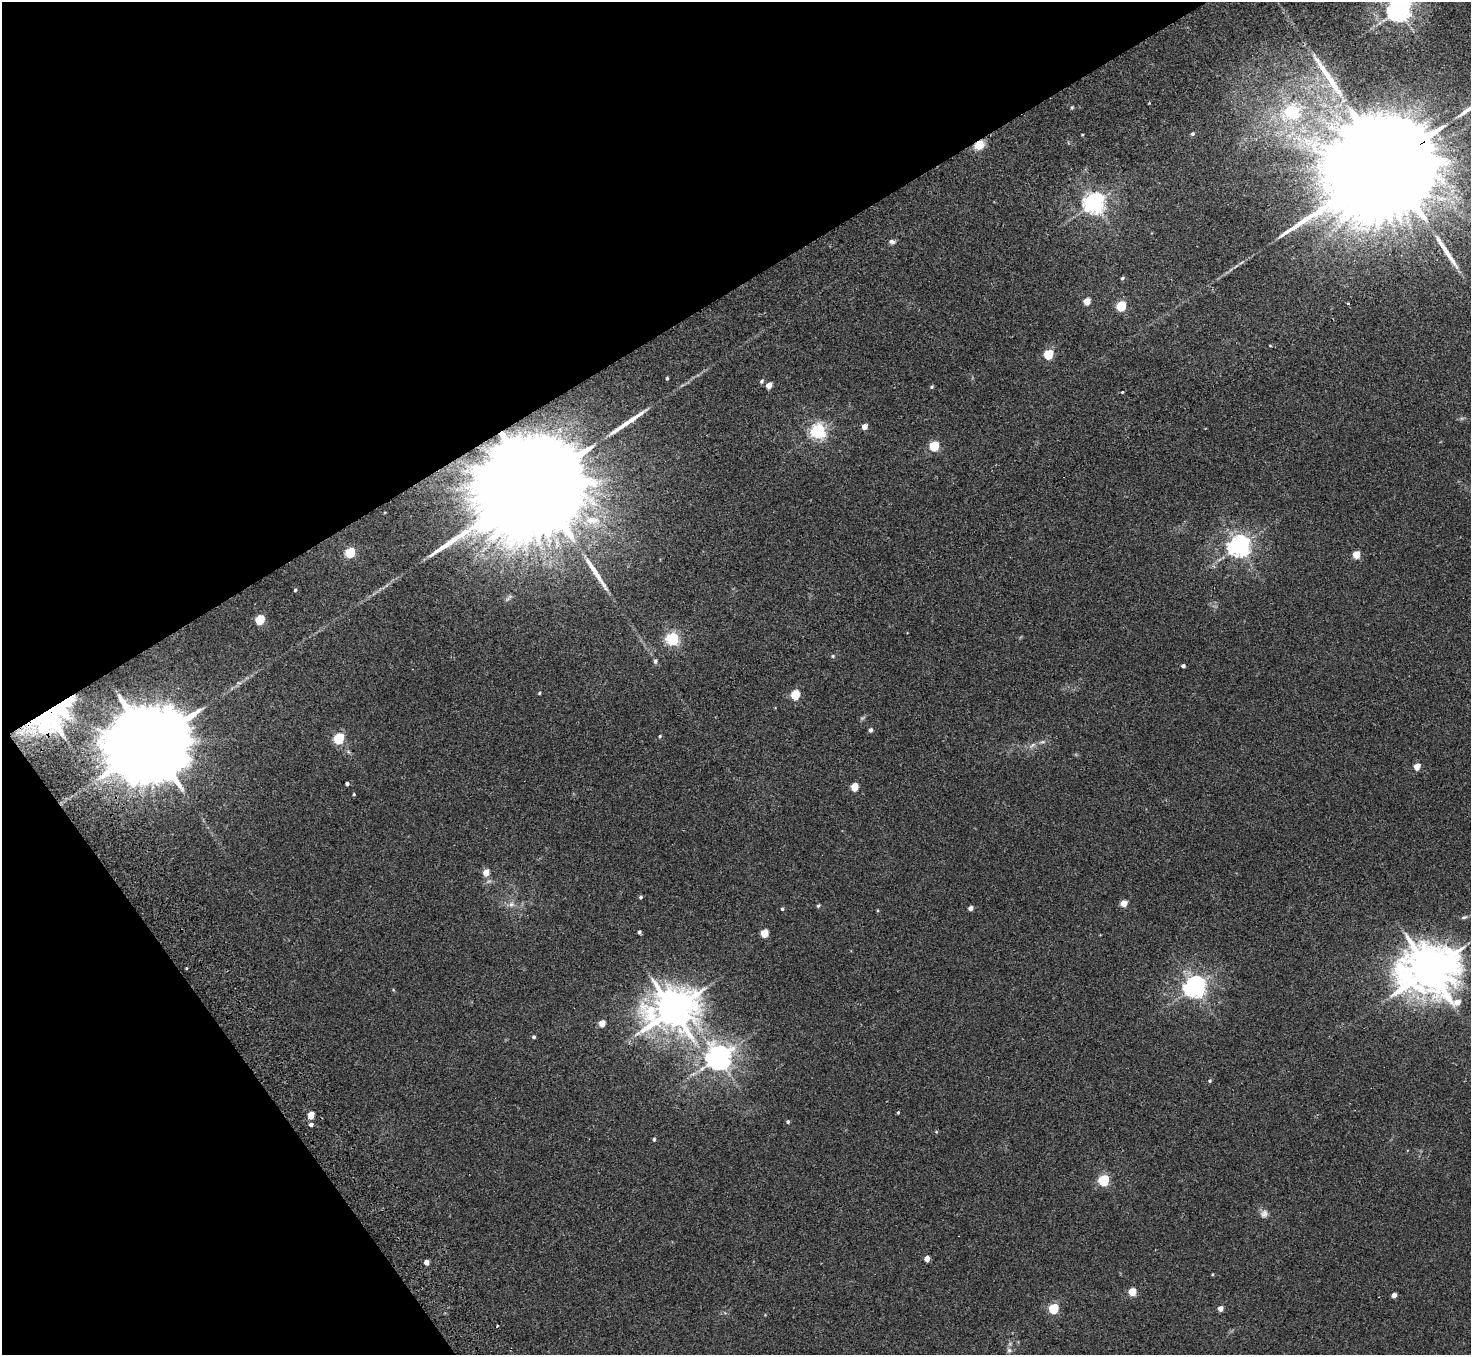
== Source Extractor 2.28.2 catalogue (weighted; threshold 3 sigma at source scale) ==
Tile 5 of 4 x 4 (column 1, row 2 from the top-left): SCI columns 52-1520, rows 2906-4258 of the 5982 x 5946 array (HDU 1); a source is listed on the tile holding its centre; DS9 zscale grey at full resolution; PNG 1473 x 1357 px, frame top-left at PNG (2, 2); no overlay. Shown black and unused: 29% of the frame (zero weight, under 2 of 3 exposures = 3% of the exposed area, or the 3 px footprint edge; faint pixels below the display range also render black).
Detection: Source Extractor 2.28.2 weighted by HDU 2 'WHT'; one run over the whole footprint, this tile lists its part. Background 0.0178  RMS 0.0058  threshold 0.0263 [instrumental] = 3 sigma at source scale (4.5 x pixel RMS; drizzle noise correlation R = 1.50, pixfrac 1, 0.05/0.05 arcsec/px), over >= 5 px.
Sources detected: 85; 1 too faint to see at this stretch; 1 inside a brighter object's white glare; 1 cosmic-ray / hot-pixel residue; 4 long thin detections or spike segments (spike, bleed or trail) — not listed; the other 78 listed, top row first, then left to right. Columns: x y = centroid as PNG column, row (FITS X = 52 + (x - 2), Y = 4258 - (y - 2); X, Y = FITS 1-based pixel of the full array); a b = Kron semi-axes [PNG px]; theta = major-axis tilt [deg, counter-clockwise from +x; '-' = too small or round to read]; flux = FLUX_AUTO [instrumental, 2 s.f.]
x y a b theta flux
1399 10 8 7 - 510
1149 103 3 3 - 0.38
1072 107 5 4 - 0.64
1292 112 7 6 - 100
1082 134 4 3 - 0.43
1192 134 5 4 - 1
979 145 11 8 30 7.9
1384 166 65 19 31 47000
1094 203 7 7 - 330
892 242 8 6 -6 1.8
1122 278 5 4 - 0.89
1087 301 5 4 - 11
1348 304 3 3 - 0.81
1121 306 5 5 - 35
1048 354 5 5 - 34
667 378 4 3 - 0.81
762 381 6 5 - 1.2
769 385 5 4 - 6.7
932 387 5 4 - 0.73
1122 392 4 3 - 0.49
864 426 4 4 - 5.1
818 431 6 6 - 160
934 446 6 5 - 33
538 483 58 19 31 46000
592 520 23 12 -4 11
1239 546 7 7 - 390
350 552 6 5 - 36
1356 554 5 4 - 13
295 590 4 3 - 0.73
260 619 6 5 - 29
672 639 6 5 - 110
833 656 5 4 - 0.75
655 661 6 5 - 1.2
1183 666 4 3 - 1.6
539 693 4 3 - 0.6
795 695 5 5 - 26
52 717 53 30 33 81
870 730 5 4 - 1.7
660 736 4 3 - 0.67
339 738 6 5 - 46
151 743 24 17 27 13000
1032 745 11 5 42 1.9
1417 766 5 4 - 7.5
347 784 4 3 - 1.2
854 787 5 5 - 14
354 794 4 3 - 0.52
486 872 5 5 - 7.7
641 897 5 4 - 0.84
1124 903 5 4 - 8.7
511 904 8 7 - 2.3
818 906 5 4 - 0.88
970 908 4 4 - 2.8
782 909 4 4 - 0.72
1464 917 9 5 18 1.2
639 932 4 3 - 1.3
764 933 5 5 - 14
186 968 3 2 - 0.85
1429 970 17 14 -6 2800
1194 987 7 7 - 340
673 1010 14 12 18 1800
602 1023 5 4 - 8
534 1037 5 4 - 0.96
718 1057 8 8 - 600
1210 1081 5 4 - 0.71
898 1112 4 4 - 0.58
311 1115 5 4 - 8.8
788 1122 5 4 - 0.91
311 1125 5 5 - 1.9
654 1139 4 3 - 0.83
1103 1180 5 5 - 58
1264 1214 10 9 - 2.8
927 1259 4 4 - 5.3
426 1262 4 4 - 3.4
1132 1292 5 5 - 16
1394 1295 4 4 - 3.5
1053 1308 5 5 - 38
1220 1309 4 4 - 4.3
1009 1350 6 6 - 1.4
Overlapping masked pixels (flux is a lower limit): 4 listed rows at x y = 979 145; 1384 166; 538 483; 52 717
Isophote crosses this tile's border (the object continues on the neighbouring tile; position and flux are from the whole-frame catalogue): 2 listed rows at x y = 1399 10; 1384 166